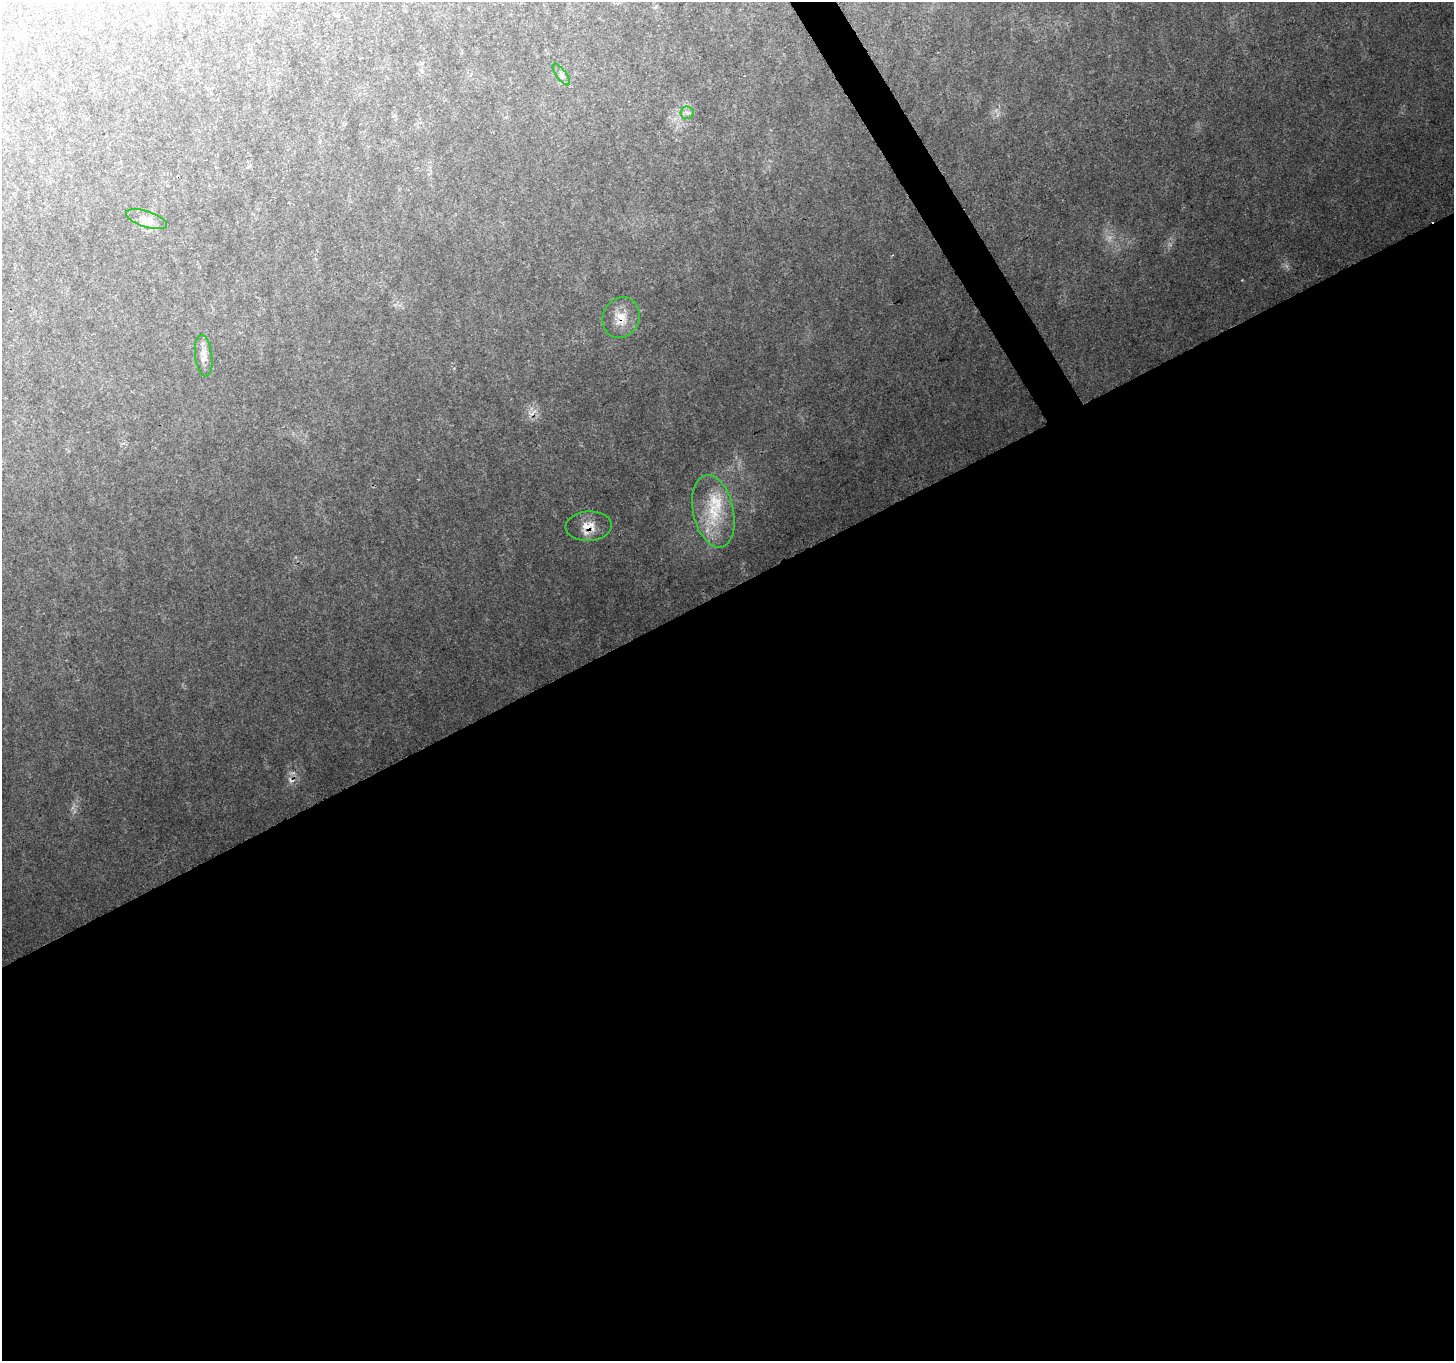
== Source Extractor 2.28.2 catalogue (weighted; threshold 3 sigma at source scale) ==
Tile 15 of 4 x 4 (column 3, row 4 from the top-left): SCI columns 2915-4366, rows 173-1531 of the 5821 x 5714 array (HDU 1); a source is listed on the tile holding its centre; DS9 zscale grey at full resolution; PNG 1456 x 1363 px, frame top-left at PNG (2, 2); each listed source drawn as its Kron ellipse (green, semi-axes under 4 px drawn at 4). Shown black and unused: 58% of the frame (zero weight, under 2 of 3 exposures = <1% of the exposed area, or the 3 px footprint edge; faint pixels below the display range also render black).
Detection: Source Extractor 2.28.2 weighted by HDU 2 'WHT'; one run over the whole footprint, this tile lists its part. Background 0.112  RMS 0.0089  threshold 0.04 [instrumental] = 3 sigma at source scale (4.5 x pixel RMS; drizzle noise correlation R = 1.50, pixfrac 1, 0.0396/0.0396 arcsec/px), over >= 5 px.
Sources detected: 9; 1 cosmic-ray / hot-pixel residue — neither listed nor drawn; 1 inside a brighter listed object's ellipse — not listed separately; the other 7 listed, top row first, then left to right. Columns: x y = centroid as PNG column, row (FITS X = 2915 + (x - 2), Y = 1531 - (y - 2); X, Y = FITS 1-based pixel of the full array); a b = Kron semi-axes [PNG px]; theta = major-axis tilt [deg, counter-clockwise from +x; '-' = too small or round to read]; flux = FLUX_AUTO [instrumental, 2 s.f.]
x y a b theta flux
561 74 13 5 -54 3.5
687 113 6 6 - 2.4
147 219 21 8 -18 8.3
621 318 21 18 66 15
204 356 21 8 -83 7.4
713 511 37 20 -78 41
589 526 23 14 3 14
Overlapping masked pixels (flux is a lower limit): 2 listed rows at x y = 621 318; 589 526